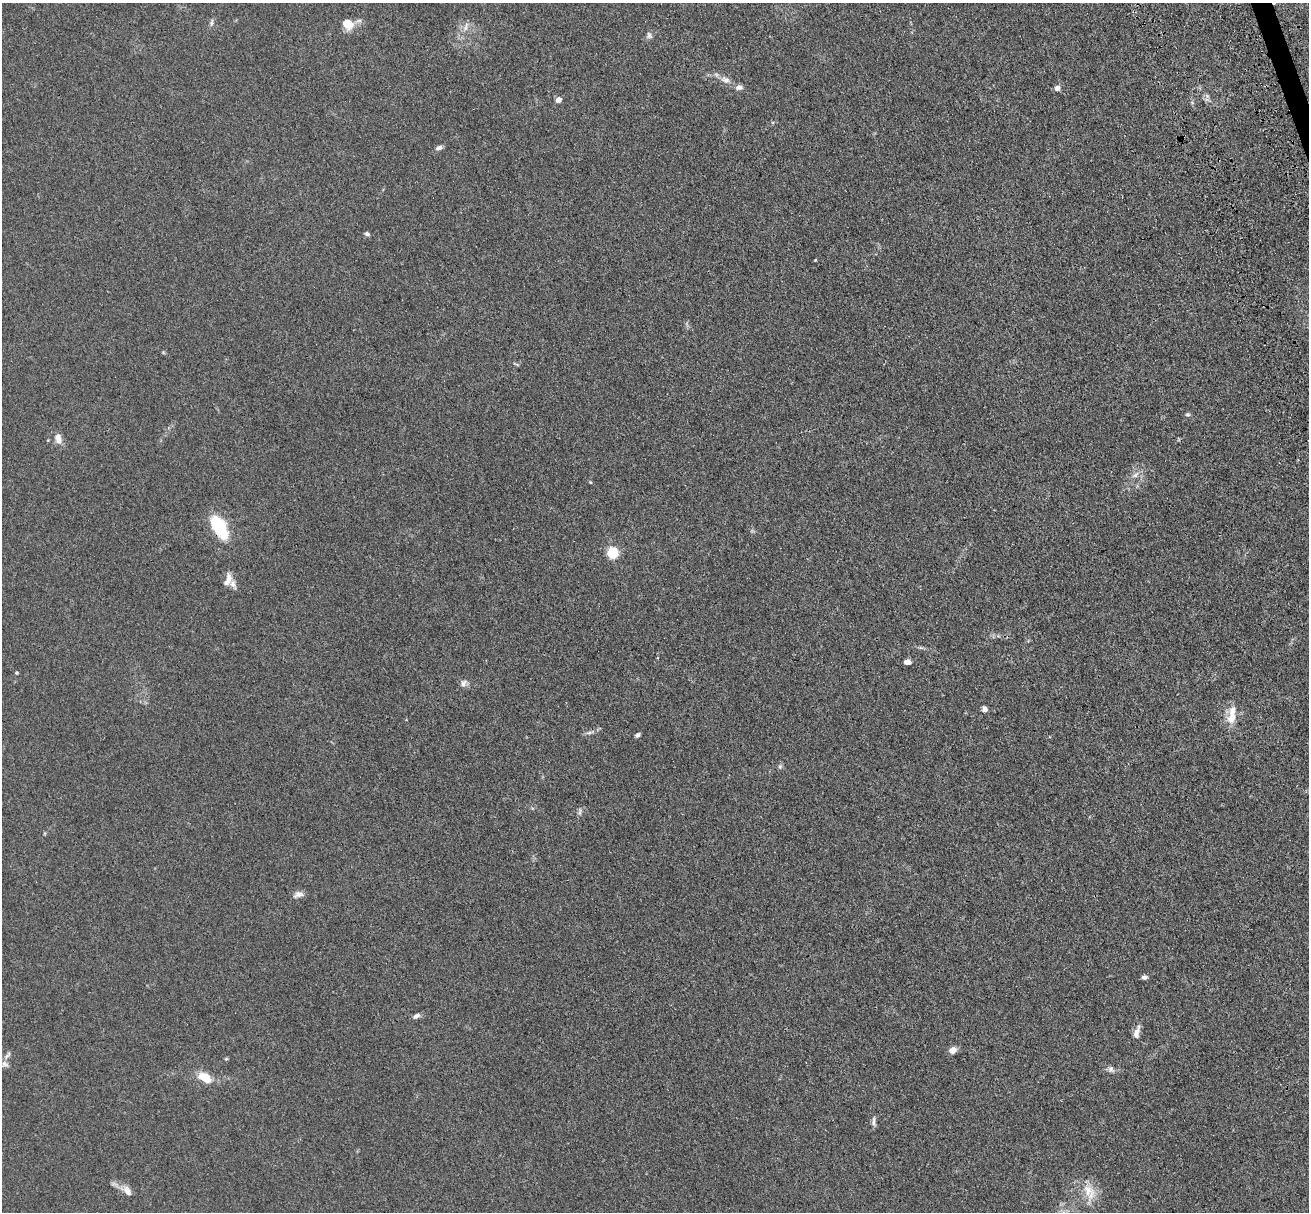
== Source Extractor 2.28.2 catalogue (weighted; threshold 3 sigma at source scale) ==
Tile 10 of 4 x 4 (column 2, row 3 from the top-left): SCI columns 1487-2793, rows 1647-2856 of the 5581 x 5561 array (HDU 1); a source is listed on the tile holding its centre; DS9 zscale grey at full resolution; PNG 1311 x 1214 px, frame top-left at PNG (2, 3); no overlay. Shown black and unused: <1% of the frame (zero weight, under 3 of 4 exposures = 11% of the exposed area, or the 3 px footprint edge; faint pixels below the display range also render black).
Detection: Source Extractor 2.28.2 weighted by HDU 2 'WHT'; one run over the whole footprint, this tile lists its part. Background 0.0493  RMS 0.0055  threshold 0.025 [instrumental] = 3 sigma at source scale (4.5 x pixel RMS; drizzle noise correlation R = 1.50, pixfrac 1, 0.05/0.05 arcsec/px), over >= 5 px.
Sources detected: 41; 2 inside a brighter listed object's ellipse — not listed separately; the other 39 listed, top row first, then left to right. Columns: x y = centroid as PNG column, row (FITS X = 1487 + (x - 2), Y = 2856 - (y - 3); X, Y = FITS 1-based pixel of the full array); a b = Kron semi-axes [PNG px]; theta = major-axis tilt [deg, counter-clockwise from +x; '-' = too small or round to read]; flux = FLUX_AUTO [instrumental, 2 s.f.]
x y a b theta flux
212 22 10 4 81 1.2
347 24 10 8 -31 10
466 27 14 5 71 2.6
649 35 10 6 -75 1.5
725 80 13 8 -19 3.3
739 87 9 7 2 2.1
1057 88 7 7 - 2
558 100 5 4 - 4.4
439 148 9 5 29 1.8
367 234 7 5 -27 1
815 260 3 3 - 0.36
1187 414 7 4 -6 0.87
58 439 15 8 -79 3.7
1135 475 7 6 - 1.7
219 527 27 14 -61 24
612 553 6 5 - 53
228 579 17 8 70 3.8
907 662 7 5 5 3
16 673 4 3 - 0.6
464 683 11 8 55 2.2
984 709 6 5 - 2.2
1232 718 15 11 63 6.7
589 733 9 4 9 1.2
637 735 6 4 45 1.3
780 766 7 5 79 1
580 811 12 4 89 1.3
298 894 13 7 18 2.6
1144 977 7 5 2 1.4
416 1016 10 5 28 1.9
1137 1033 17 7 73 3.4
953 1050 8 7 - 3.4
7 1055 14 5 52 1.9
226 1059 5 4 - 0.58
4 1064 9 8 - 2.2
1111 1069 9 7 -51 1.7
205 1078 15 9 -29 10
874 1121 14 5 88 1.8
127 1191 16 9 -52 3.8
1089 1192 26 15 -66 10
Overlapping masked pixels (flux is a lower limit): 1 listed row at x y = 219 527